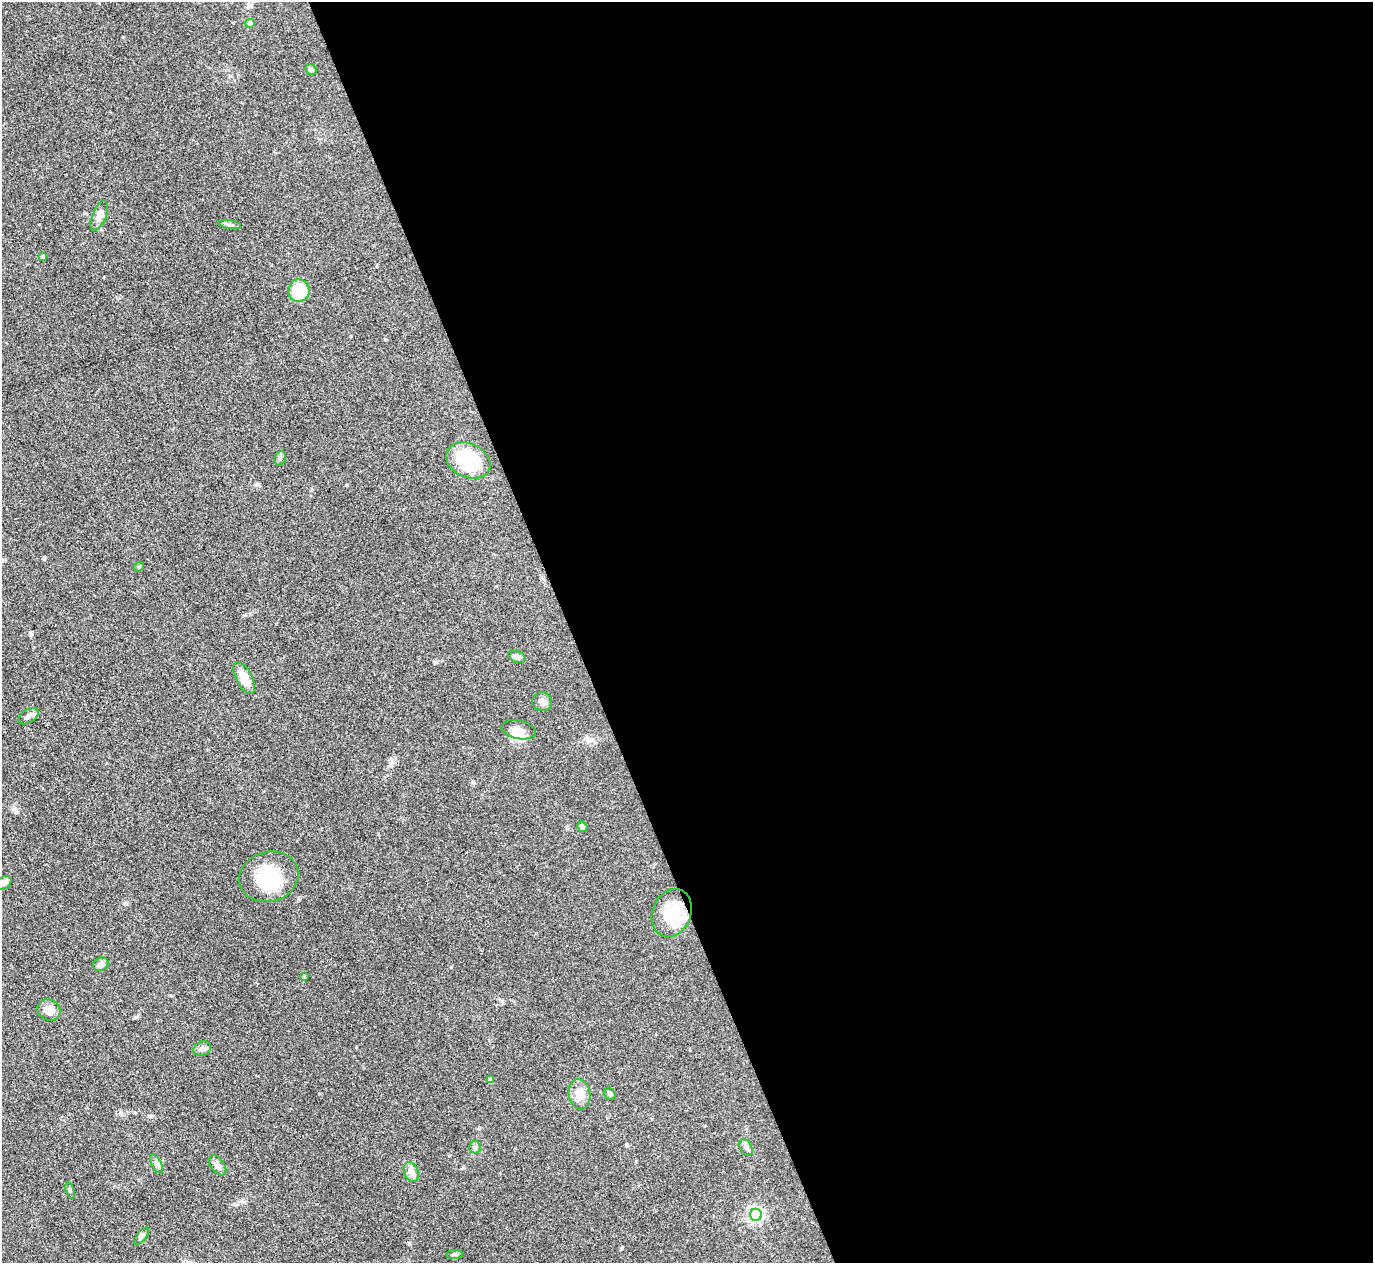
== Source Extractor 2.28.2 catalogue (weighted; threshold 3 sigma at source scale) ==
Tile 8 of 4 x 4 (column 4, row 2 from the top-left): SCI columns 4116-5486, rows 2802-4062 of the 5489 x 5476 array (HDU 1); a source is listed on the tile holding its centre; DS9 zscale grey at full resolution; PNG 1375 x 1265 px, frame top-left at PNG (2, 2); each listed source drawn as its Kron ellipse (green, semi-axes under 4 px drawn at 4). Shown black and unused: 58% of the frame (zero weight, under 3 of 4 exposures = <1% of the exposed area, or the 3 px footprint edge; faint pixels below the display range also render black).
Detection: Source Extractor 2.28.2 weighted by HDU 2 'WHT'; one run over the whole footprint, this tile lists its part. Background 0.114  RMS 0.0067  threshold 0.03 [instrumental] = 3 sigma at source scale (4.5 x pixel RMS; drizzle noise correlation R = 1.50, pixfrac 1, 0.05/0.05 arcsec/px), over >= 5 px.
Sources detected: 36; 1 inside a brighter object's white glare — neither listed nor drawn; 1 inside a brighter listed object's ellipse — not listed separately; the other 34 listed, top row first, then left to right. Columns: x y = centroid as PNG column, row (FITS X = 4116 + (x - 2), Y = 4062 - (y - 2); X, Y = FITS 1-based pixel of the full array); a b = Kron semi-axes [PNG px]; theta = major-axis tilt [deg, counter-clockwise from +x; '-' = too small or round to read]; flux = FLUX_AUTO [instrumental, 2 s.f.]
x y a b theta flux
250 23 4 4 - 7.4
311 69 6 5 - 1.3
99 216 16 7 69 4.8
229 225 11 4 -7 1.7
43 257 4 3 - 1.9
299 291 11 11 - 22
280 458 7 5 69 1.5
468 461 23 17 -25 34
139 567 5 4 - 0.89
517 657 9 5 -21 2.5
244 678 18 8 -62 9.1
542 702 10 9 - 2.7
28 716 11 6 31 2.8
518 730 17 9 -14 5.7
582 827 5 4 - 2
269 877 30 25 16 36
4 883 8 6 36 3
672 913 25 19 68 24
101 964 8 6 27 2.7
304 976 4 2 - 0.53
49 1010 12 10 -26 6.7
202 1049 9 7 26 2.3
490 1079 4 4 - 3.6
580 1094 15 11 -81 7.6
610 1094 7 5 -47 1.4
475 1147 6 5 - 1.4
746 1147 9 6 -63 2
156 1164 10 5 -62 1.9
218 1165 11 6 -53 3.2
411 1172 10 7 -65 5.5
70 1190 8 3 -72 0.89
756 1215 6 6 - 170
142 1236 10 5 51 1.6
454 1254 8 4 1 1.1
Overlapping masked pixels (flux is a lower limit): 1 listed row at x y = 672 913
Isophote crosses this tile's border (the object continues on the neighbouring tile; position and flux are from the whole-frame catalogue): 1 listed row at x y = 4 883
Unlisted compact peaks at least as high as the median listed source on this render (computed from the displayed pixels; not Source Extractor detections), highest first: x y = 44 558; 479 1128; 449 1156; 135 1017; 436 662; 409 1243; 126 903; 622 1247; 463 1167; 356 1047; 258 485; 312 489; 346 485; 473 783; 30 635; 123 37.